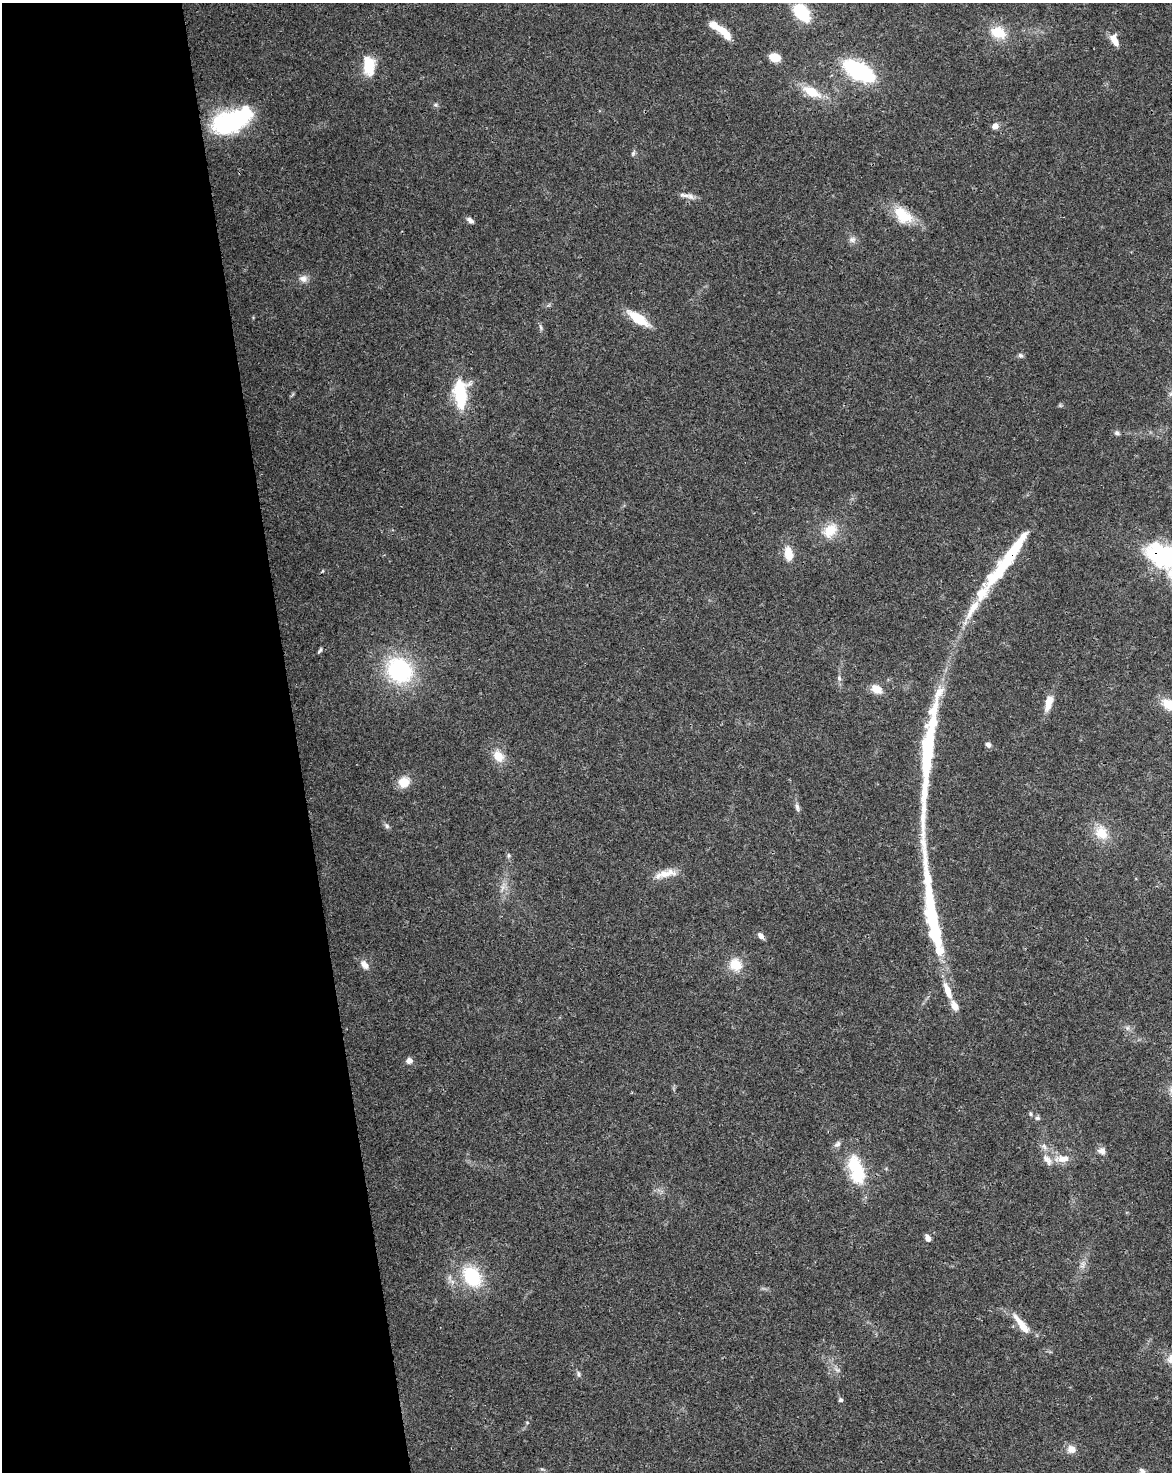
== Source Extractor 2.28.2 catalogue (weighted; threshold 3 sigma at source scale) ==
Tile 5 of 4 x 3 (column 1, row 2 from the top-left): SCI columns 56-1225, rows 1538-3007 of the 4791 x 4502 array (HDU 1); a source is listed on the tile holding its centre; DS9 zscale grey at full resolution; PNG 1174 x 1474 px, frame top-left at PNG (2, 3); no overlay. Shown black and unused: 25% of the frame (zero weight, under 3 of 4 exposures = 5% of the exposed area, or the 3 px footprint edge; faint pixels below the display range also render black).
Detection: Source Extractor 2.28.2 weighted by HDU 2 'WHT'; one run over the whole footprint, this tile lists its part. Background 0.0306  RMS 0.0036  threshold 0.0162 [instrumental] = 3 sigma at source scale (4.5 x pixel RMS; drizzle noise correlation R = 1.50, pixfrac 1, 0.0396/0.0396 arcsec/px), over >= 5 px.
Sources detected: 81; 5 inside a brighter object's white glare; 1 long thin detection or spike segment (spike, bleed or trail) — not listed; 8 inside a brighter listed object's ellipse — not listed separately; the other 67 listed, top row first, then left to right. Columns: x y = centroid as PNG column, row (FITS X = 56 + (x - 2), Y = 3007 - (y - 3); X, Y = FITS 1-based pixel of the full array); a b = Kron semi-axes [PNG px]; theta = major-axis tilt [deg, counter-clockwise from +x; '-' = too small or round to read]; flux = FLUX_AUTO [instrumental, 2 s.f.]
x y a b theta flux
801 12 17 10 -53 20
998 32 17 12 -19 9.6
725 33 24 9 -47 5.6
1114 40 14 7 -64 4
774 57 9 8 - 6.2
369 65 20 11 -87 11
859 71 26 13 -29 44
811 92 23 11 -28 8.6
435 105 6 5 - 0.65
236 120 42 20 31 41
995 126 7 6 - 2.1
633 153 8 5 69 0.77
684 195 18 6 -12 2.3
903 215 27 16 -39 11
470 220 9 5 -44 1.3
852 239 10 8 15 1.5
303 279 11 9 -3 2.3
638 318 24 9 -34 11
541 327 10 4 -79 0.76
1020 355 7 6 - 0.87
460 394 31 15 -89 20
1117 433 7 6 - 0.94
830 530 20 14 45 8.2
788 553 16 9 -80 5.6
1012 553 73 11 53 30
1170 557 36 18 -21 96
323 571 5 3 - 0.33
320 651 9 4 56 0.74
399 670 28 24 -40 38
839 678 9 6 -88 1
877 689 12 9 -29 4.4
1048 702 16 10 71 3.9
1170 705 19 11 -29 8.3
932 711 77 16 74 19
988 745 7 6 - 1.1
498 756 16 11 -55 5.5
404 782 12 11 - 5.9
924 793 68 9 86 16
797 807 13 5 -78 1.3
387 826 8 6 -47 0.97
1101 833 17 14 -63 7.5
509 855 7 5 -88 0.75
666 873 28 10 8 5.1
503 887 7 4 72 1.2
933 919 108 15 -81 42
761 936 8 6 -49 1.8
364 965 12 8 -50 2.5
735 965 15 14 - 7.1
1127 1028 6 6 - 0.95
409 1061 8 7 - 1.7
1030 1114 7 4 -71 0.52
1037 1118 7 6 - 0.88
837 1144 11 7 41 1.4
1102 1151 10 9 - 1.9
1062 1159 22 9 5 4.6
856 1169 35 16 -73 21
928 1238 7 5 -61 1.9
1083 1265 11 7 69 1.7
472 1276 22 15 -53 21
1021 1324 34 9 -53 6.1
838 1370 8 4 0 0.78
578 1374 9 6 -69 0.93
841 1400 5 5 - 0.76
527 1422 6 4 -1 0.35
1071 1449 10 9 - 3.2
542 1469 6 4 -40 0.53
1142 1471 10 9 - 1.6
Overlapping masked pixels (flux is a lower limit): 2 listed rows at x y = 1012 553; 1170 557
Isophote crosses this tile's border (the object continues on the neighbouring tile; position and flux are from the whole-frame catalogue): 3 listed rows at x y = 1170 557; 1170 705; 1142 1471